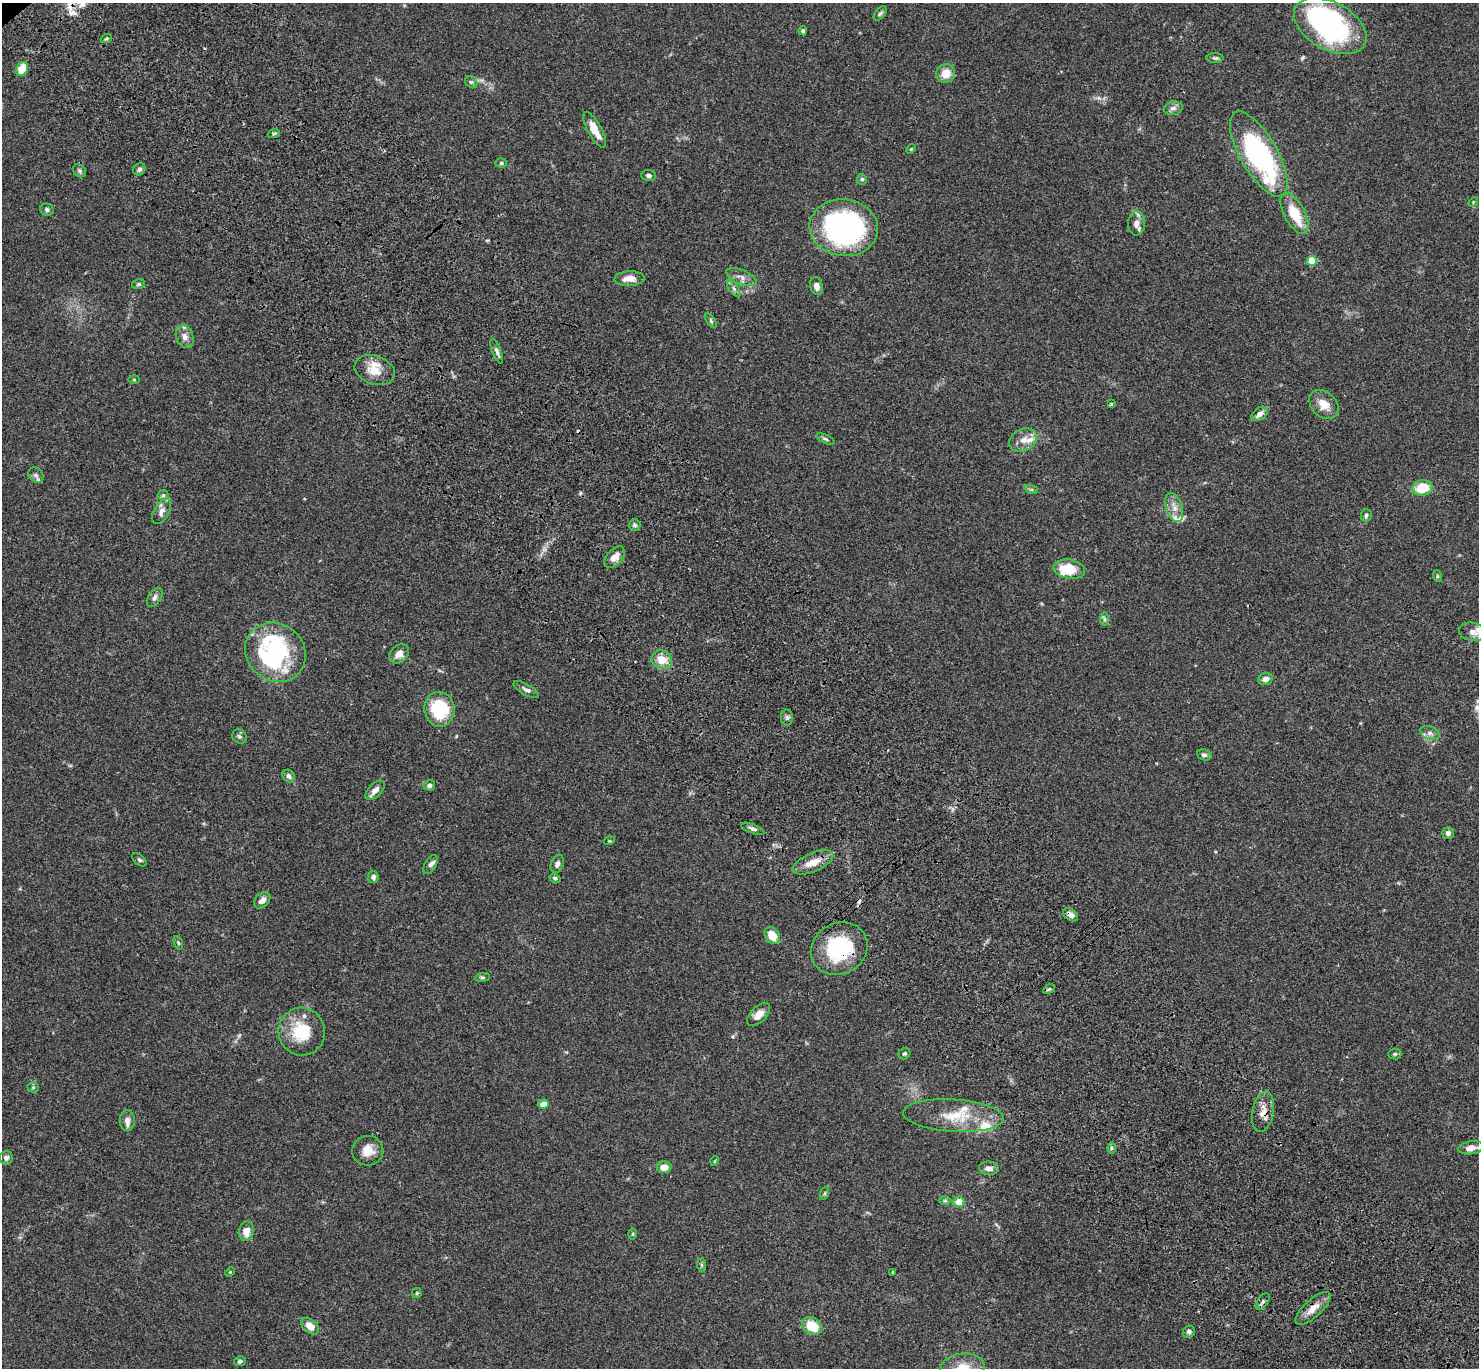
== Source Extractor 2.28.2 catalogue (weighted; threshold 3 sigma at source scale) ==
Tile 6 of 4 x 4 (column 2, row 2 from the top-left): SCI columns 1580-3056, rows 3115-4480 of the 6108 x 6089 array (HDU 1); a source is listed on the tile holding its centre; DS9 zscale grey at full resolution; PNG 1481 x 1370 px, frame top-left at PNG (2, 3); each listed source drawn as its Kron ellipse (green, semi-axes under 4 px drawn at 4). Shown black and unused: <1% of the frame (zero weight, under 3 of 4 exposures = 6% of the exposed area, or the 3 px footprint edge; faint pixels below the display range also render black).
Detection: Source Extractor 2.28.2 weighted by HDU 2 'WHT'; one run over the whole footprint, this tile lists its part. Background 0.059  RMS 0.0051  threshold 0.0231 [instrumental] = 3 sigma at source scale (4.5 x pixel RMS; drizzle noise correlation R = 1.50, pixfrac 1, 0.05/0.05 arcsec/px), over >= 5 px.
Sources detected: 127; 2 inside a brighter object's white glare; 2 cosmic-ray / hot-pixel residue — neither listed nor drawn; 9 inside a brighter listed object's ellipse — not listed separately; the other 114 listed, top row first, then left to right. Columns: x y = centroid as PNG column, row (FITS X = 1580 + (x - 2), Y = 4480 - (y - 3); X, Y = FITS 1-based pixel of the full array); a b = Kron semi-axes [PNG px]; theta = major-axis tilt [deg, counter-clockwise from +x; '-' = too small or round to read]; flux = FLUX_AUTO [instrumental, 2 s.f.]
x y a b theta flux
880 13 8 5 52 0.98
1330 26 39 23 -29 94
803 31 4 4 - 0.92
106 39 5 3 - 0.62
1215 58 8 5 -1 0.99
22 69 7 5 58 9
946 73 9 9 - 6.3
471 82 6 5 - 0.91
1173 108 9 6 11 1.9
595 130 20 7 -61 6.4
274 133 6 3 19 0.65
911 149 5 3 - 0.42
1259 154 48 18 -60 92
501 163 6 5 - 0.79
139 169 6 5 - 1.3
79 171 7 6 - 1.1
649 175 7 5 -3 1.3
862 179 5 4 - 0.88
1473 202 5 4 - 0.58
47 210 7 6 - 1.2
1294 214 22 10 -62 15
1137 223 12 8 87 3.2
844 228 34 28 -8 110
1312 261 5 5 - 15
741 277 16 7 -23 3.1
629 279 15 7 2 4.9
139 284 6 5 - 0.82
817 286 9 6 -76 2.9
734 289 9 4 -54 1.4
711 321 8 4 -55 0.92
185 337 12 8 -66 3.1
497 351 13 4 -69 1.5
375 370 21 14 -19 8.4
134 380 5 3 - 0.44
1111 404 3 3 - 0.59
1324 404 17 12 -43 6.5
1260 414 9 6 36 3
825 439 10 4 -24 0.98
1023 440 14 10 28 4.5
36 475 8 7 - 1.6
1422 488 10 8 11 12
1031 489 7 4 -18 0.87
163 495 5 5 - 0.96
1174 507 15 8 -72 4
161 512 14 7 60 2.7
1366 515 6 5 - 0.95
635 525 6 5 - 0.94
615 557 13 7 46 4.1
1069 569 16 9 -8 12
1437 576 6 4 -72 0.61
155 597 11 6 57 1.7
1104 619 7 4 -89 0.98
1472 632 14 9 -11 4
275 652 31 28 -39 67
399 654 11 8 42 3.8
662 660 10 9 - 7.4
1265 679 7 6 - 2.6
526 690 14 5 -30 1.7
439 709 17 15 -83 24
787 717 8 6 -90 1.2
1430 733 10 6 -20 2.3
239 736 8 6 -41 1.2
1204 755 7 5 -17 1.1
289 776 7 5 -47 1.6
429 785 6 5 - 1.3
375 790 12 6 46 3.1
753 829 12 4 -21 1.5
1448 833 6 6 - 1.4
609 841 5 3 - 0.46
139 860 8 5 -44 0.96
813 862 22 9 23 6.7
430 864 10 5 64 1.5
557 864 9 6 68 1.8
373 877 6 5 - 1.5
555 878 5 4 - 1.1
262 900 9 6 43 2.7
1071 915 8 5 -36 2.4
772 935 9 7 -58 7.4
178 943 7 4 -70 0.74
839 949 29 25 28 34
482 977 7 4 8 0.74
1049 989 6 4 30 0.71
759 1014 14 8 46 4
302 1032 24 23 - 20
904 1054 6 5 - 0.83
1395 1054 6 5 - 0.93
33 1087 5 5 - 0.72
543 1104 6 4 5 3.4
1263 1112 20 10 79 5.5
953 1116 50 16 -4 17
127 1121 10 7 -90 2.6
1111 1148 6 4 90 0.84
1471 1148 13 6 8 3.9
368 1151 15 14 - 6.1
6 1158 7 6 - 1.5
715 1161 5 3 - 0.4
664 1167 7 6 - 5.1
989 1168 10 7 -4 2.7
825 1193 7 4 70 0.69
945 1201 6 4 -1 0.73
959 1202 5 5 - 6.9
246 1231 10 7 77 4.7
633 1234 5 3 - 0.52
701 1265 7 4 -90 0.78
230 1272 5 4 - 0.54
893 1272 4 3 - 0.5
417 1293 5 4 - 0.55
1263 1302 9 5 54 1.3
1313 1308 22 8 42 5.4
310 1326 10 6 -40 4.8
812 1326 10 8 -36 11
1189 1332 6 5 - 1.4
240 1361 6 5 - 0.89
962 1368 22 14 8 9.1
Overlapping masked pixels (flux is a lower limit): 4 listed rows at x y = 1071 915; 839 949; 1263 1112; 1313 1308
Isophote crosses this tile's border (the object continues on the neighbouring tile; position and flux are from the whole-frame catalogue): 2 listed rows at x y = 1472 632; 962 1368